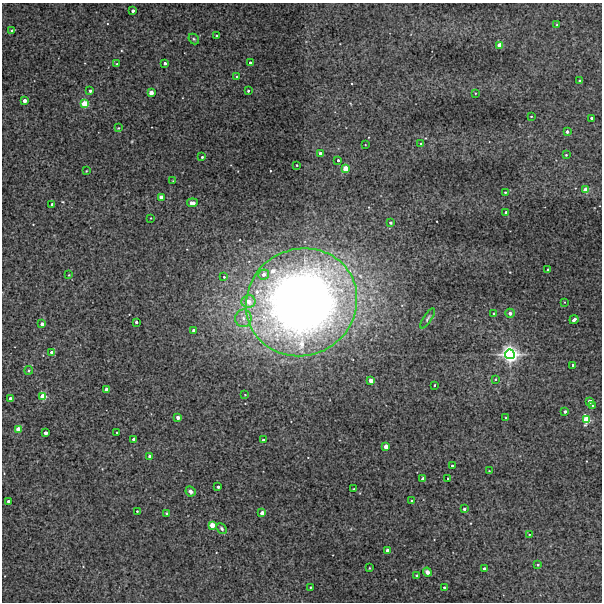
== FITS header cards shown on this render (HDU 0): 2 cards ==
NAXIS1  =                  600 / Width of image
NAXIS2  =                  600 / Height of image

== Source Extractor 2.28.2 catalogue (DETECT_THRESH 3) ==
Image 600 x 600 px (HDU 0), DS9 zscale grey, 1 PNG px = 1 image px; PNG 604 x 604 px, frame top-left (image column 1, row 600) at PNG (2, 3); each listed source drawn as its Kron ellipse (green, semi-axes under 4 px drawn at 4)
Background 100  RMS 0.55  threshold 1.65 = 3 sigma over >= 5 px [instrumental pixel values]
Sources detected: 102; all 102 listed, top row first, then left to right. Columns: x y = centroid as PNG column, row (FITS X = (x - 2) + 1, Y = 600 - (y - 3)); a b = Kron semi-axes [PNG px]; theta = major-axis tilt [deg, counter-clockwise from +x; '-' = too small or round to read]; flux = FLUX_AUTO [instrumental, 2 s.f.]
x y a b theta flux
133 11 3 3 - 150
557 25 3 3 - 76
12 30 4 4 - 60
217 36 3 3 - 68
194 39 6 4 -48 56
500 45 4 3 - 1300
165 63 3 3 - 140
250 63 3 3 - 110
117 64 3 3 - 76
237 77 3 3 - 80
580 81 3 3 - 42
90 91 3 3 - 91
248 91 3 3 - 54
151 93 3 3 - 610
475 93 4 2 - 27
24 101 3 3 - 320
85 104 4 4 - 3300
531 116 3 3 - 31
591 118 3 3 - 110
118 128 3 3 - 34
567 132 3 3 - 160
421 144 4 4 - 70
365 145 2 2 - 23
320 153 3 3 - 92
566 155 4 4 - 38
202 157 3 3 - 70
338 160 3 3 - 80
297 165 2 2 - 32
345 169 4 3 - 1900
86 171 4 3 - 30
173 181 3 2 - 24
586 190 4 3 - 1200
505 192 2 2 - 30
161 197 3 3 - 640
192 203 5 3 - 310
52 204 3 3 - 77
506 212 3 3 - 120
151 218 3 2 - 23
390 223 3 3 - 110
548 270 3 3 - 64
264 274 5 5 - 220
69 275 2 2 - 22
224 277 3 3 - 42
248 301 7 6 - 470
302 302 56 53 30 45000
564 302 3 2 - 22
510 313 5 4 - 140
494 314 3 3 - 100
243 318 9 8 - 260
428 318 11 4 57 78
574 320 5 3 - 160
136 322 3 3 - 100
42 324 3 3 - 390
193 330 3 3 - 160
52 352 3 3 - 260
510 354 5 5 - 25000
573 365 3 3 - 80
29 370 4 3 - 37
495 379 4 3 - 42
371 381 3 3 - 720
434 385 3 2 - 37
107 390 3 3 - 670
245 395 3 2 - 26
43 397 4 3 - 2900
10 398 3 3 - 190
590 401 4 3 - 440
593 406 3 2 - 53
565 412 3 3 - 120
178 417 3 3 - 340
506 418 4 3 - 40
586 420 4 4 - 3200
18 429 3 3 - 1600
117 432 2 2 - 28
46 433 3 3 - 370
134 439 3 3 - 220
263 440 3 3 - 140
386 447 3 3 - 710
150 456 3 3 - 630
452 466 3 3 - 63
489 471 2 2 - 22
448 478 3 2 - 25
423 479 3 3 - 510
218 487 3 3 - 140
354 489 3 3 - 34
190 491 5 4 - 150
8 501 3 3 - 87
412 501 3 3 - 170
464 509 3 3 - 95
137 511 3 2 - 32
167 513 3 3 - 46
262 513 3 3 - 470
212 525 4 3 - 1400
222 529 6 4 -48 85
529 534 4 3 - 27
387 550 3 3 - 280
538 565 3 3 - 35
369 568 3 2 - 28
484 569 3 3 - 310
427 572 4 4 - 190
416 575 4 3 - 42
310 587 3 2 - 37
444 587 3 3 - 85

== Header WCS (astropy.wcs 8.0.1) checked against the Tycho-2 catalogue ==
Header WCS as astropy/WCSLIB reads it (CRVAL/CRPIX/CD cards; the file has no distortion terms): RA---TAN/DEC--TAN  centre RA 03:38:52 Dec -26:20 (54.72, -26.34 deg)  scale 2 arcsec/px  FOV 20.0' x 20.0'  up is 0 deg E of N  parity normal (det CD < 0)
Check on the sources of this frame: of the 60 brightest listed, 4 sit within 2.0 arcsec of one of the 4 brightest Tycho-2 stars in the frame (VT <= 12.58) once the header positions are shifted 0.22 arcsec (0.21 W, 0.05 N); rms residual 0.53 arcsec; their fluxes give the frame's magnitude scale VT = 20.60 - 2.5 log10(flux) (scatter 0.13 mag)
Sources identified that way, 4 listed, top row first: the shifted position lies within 2.0 arcsec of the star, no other Tycho-2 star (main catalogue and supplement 1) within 4.0 arcsec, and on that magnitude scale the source's flux lands within +1.5 / -3 mag of the star's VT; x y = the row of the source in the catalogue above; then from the Tycho-2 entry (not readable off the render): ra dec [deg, ICRS J2000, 3 dp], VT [Tycho-2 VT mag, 2 dp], TYC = Tycho-2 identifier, HIP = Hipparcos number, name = IAU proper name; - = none
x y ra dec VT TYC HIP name
500 45 54.594 -26.195 12.58 6450-201-1 - -
510 354 54.588 -26.366 10.07 6450-412-1 - -
43 397 54.877 -26.390 11.96 6450-364-1 - -
586 420 54.541 -26.403 11.83 6450-597-1 - -